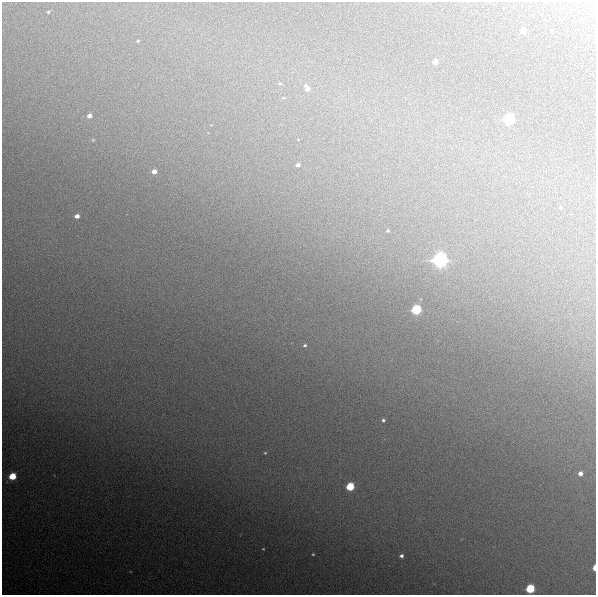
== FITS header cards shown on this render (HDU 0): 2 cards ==
NAXIS1  =                  594
NAXIS2  =                  593

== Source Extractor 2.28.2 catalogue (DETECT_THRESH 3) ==
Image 594 x 593 px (HDU 0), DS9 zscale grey, 1 PNG px = 1 image px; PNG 598 x 597 px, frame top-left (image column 1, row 593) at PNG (2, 2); no overlay
Background 1640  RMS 19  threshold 56.2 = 3 sigma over >= 5 px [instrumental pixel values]
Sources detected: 28; all 28 listed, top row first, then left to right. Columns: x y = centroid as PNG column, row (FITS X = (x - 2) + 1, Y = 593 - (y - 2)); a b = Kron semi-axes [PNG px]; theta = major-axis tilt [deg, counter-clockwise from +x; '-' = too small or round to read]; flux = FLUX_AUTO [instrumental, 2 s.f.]
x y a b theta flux
48 12 4 4 - 1.5e+03
523 31 4 4 - 1.3e+04
552 31 5 4 - 1.7e+03
138 41 4 3 - 1.4e+03
435 62 4 4 - 1.1e+04
280 83 5 3 - 1.3e+03
307 88 8 5 -57 8.3e+03
89 116 4 4 - 6.8e+03
509 119 5 5 - 2.5e+05
93 140 4 4 - 1.1e+03
298 165 4 3 - 4.3e+03
154 171 4 4 - 9.0e+03
560 207 5 5 - 1.6e+03
77 216 4 4 - 8.4e+03
388 231 3 3 - 1.5e+03
440 260 6 5 - 1.0e+06
416 310 5 5 - 1.8e+05
305 345 5 5 - 2.2e+03
383 420 4 3 - 2.1e+03
265 453 4 3 - 1.2e+03
580 473 5 5 - 7.1e+03
12 476 5 4 - 5.5e+04
350 487 5 4 - 8.6e+04
263 549 3 3 - 9.7e+02
313 554 3 2 - 1.2e+03
401 556 4 4 - 3.7e+03
594 568 5 2 - 1.4e+04
530 589 5 5 - 1.3e+05
At the frame edge (FLAGS 8, measured only in part): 1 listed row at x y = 594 568